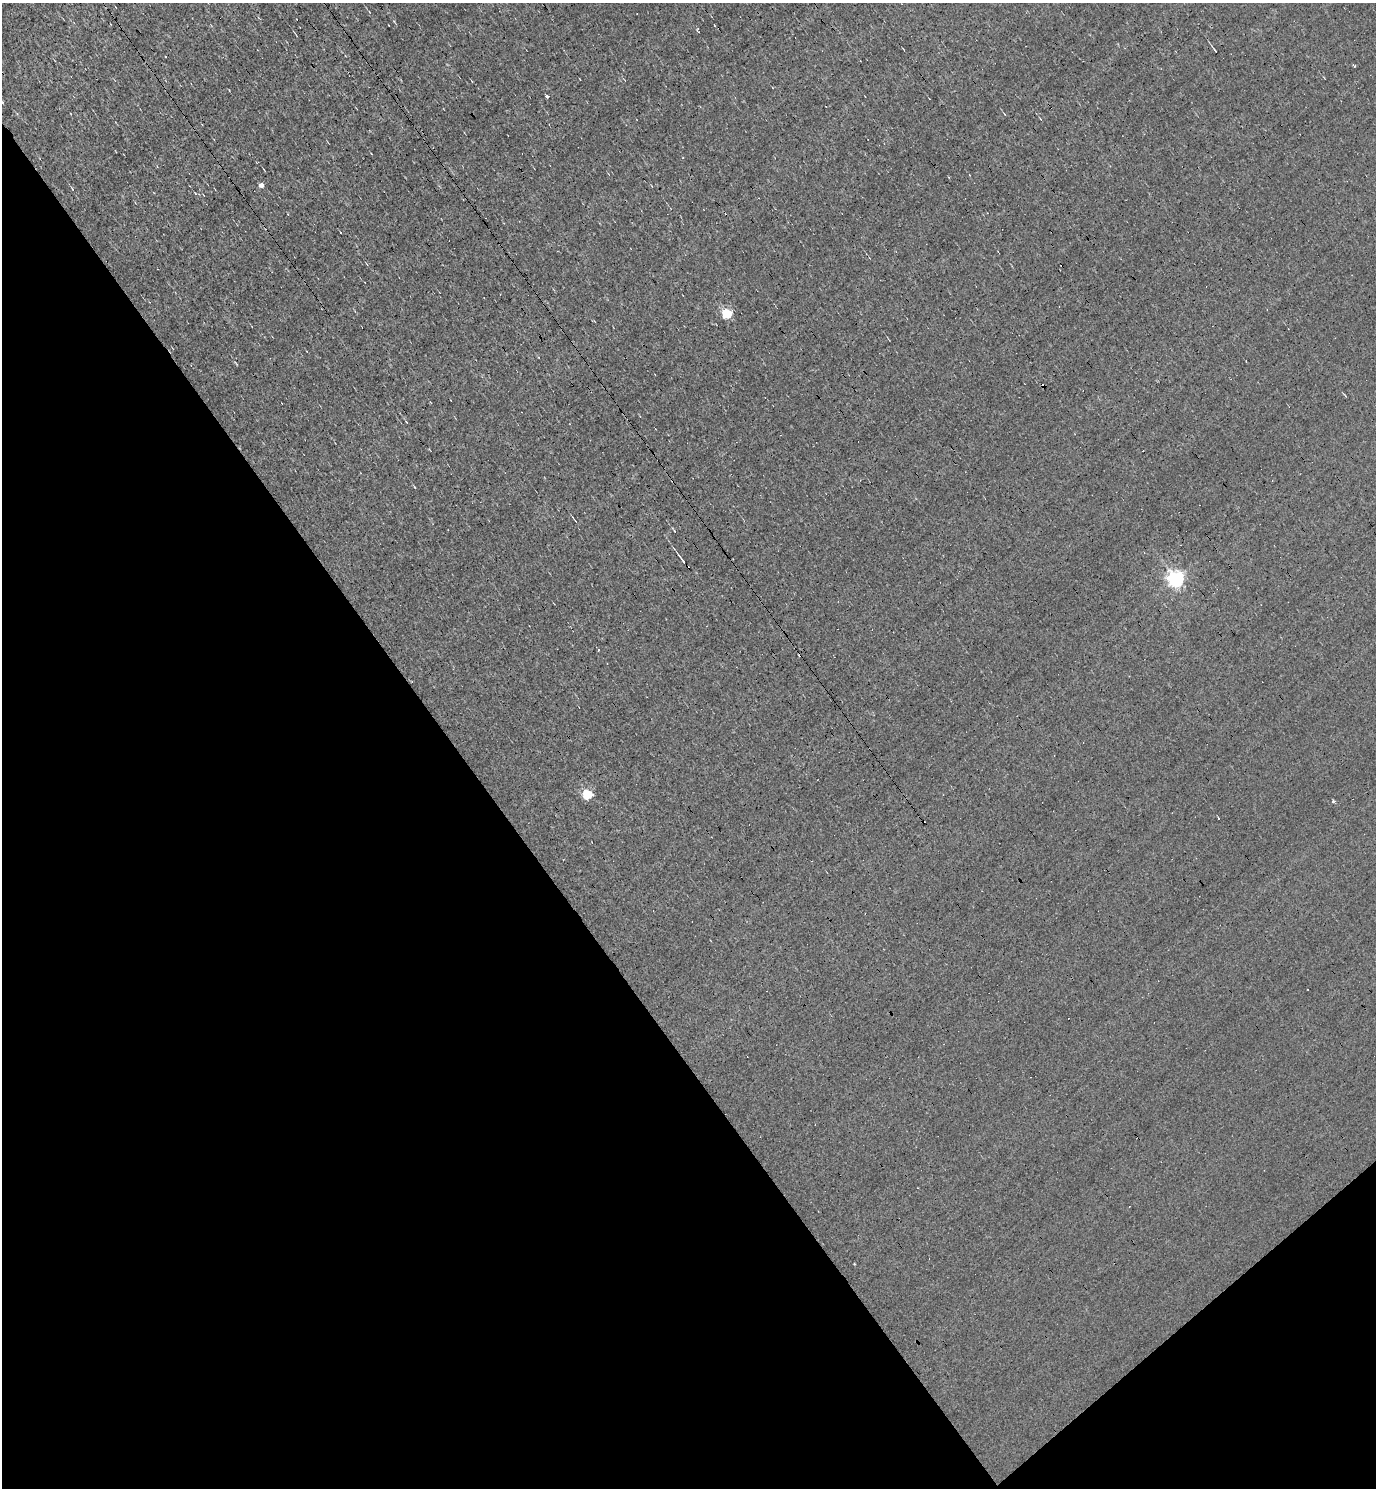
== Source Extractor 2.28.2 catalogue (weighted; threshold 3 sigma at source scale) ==
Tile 14 of 4 x 4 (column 2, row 4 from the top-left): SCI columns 1668-3041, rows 1-1486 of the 5939 x 5945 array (HDU 1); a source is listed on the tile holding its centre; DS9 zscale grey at full resolution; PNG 1378 x 1490 px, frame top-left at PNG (2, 3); no overlay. Shown black and unused: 36% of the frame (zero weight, under 3 of 4 exposures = <1% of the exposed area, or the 3 px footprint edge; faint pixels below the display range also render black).
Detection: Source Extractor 2.28.2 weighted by HDU 2 'WHT'; one run over the whole footprint, this tile lists its part. Background -0.00744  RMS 0.058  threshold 0.262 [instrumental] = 3 sigma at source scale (4.5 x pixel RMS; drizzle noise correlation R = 1.50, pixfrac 1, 0.05/0.05 arcsec/px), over >= 5 px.
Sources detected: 14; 4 cosmic-ray / hot-pixel residue — not listed; the other 10 listed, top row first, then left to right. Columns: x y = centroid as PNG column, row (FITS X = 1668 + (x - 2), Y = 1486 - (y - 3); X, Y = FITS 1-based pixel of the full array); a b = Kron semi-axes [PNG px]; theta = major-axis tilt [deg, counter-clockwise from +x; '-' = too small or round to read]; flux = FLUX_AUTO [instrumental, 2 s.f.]
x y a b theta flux
1215 50 6 2 -47 6.9
1354 66 3 3 - 27
547 96 4 3 - 30
261 186 4 4 - 34
72 189 7 3 -56 6.7
727 314 5 5 - 470
682 559 14 3 -54 18
1175 579 6 6 - 1900
587 794 5 5 - 360
1333 801 3 3 - 9.7